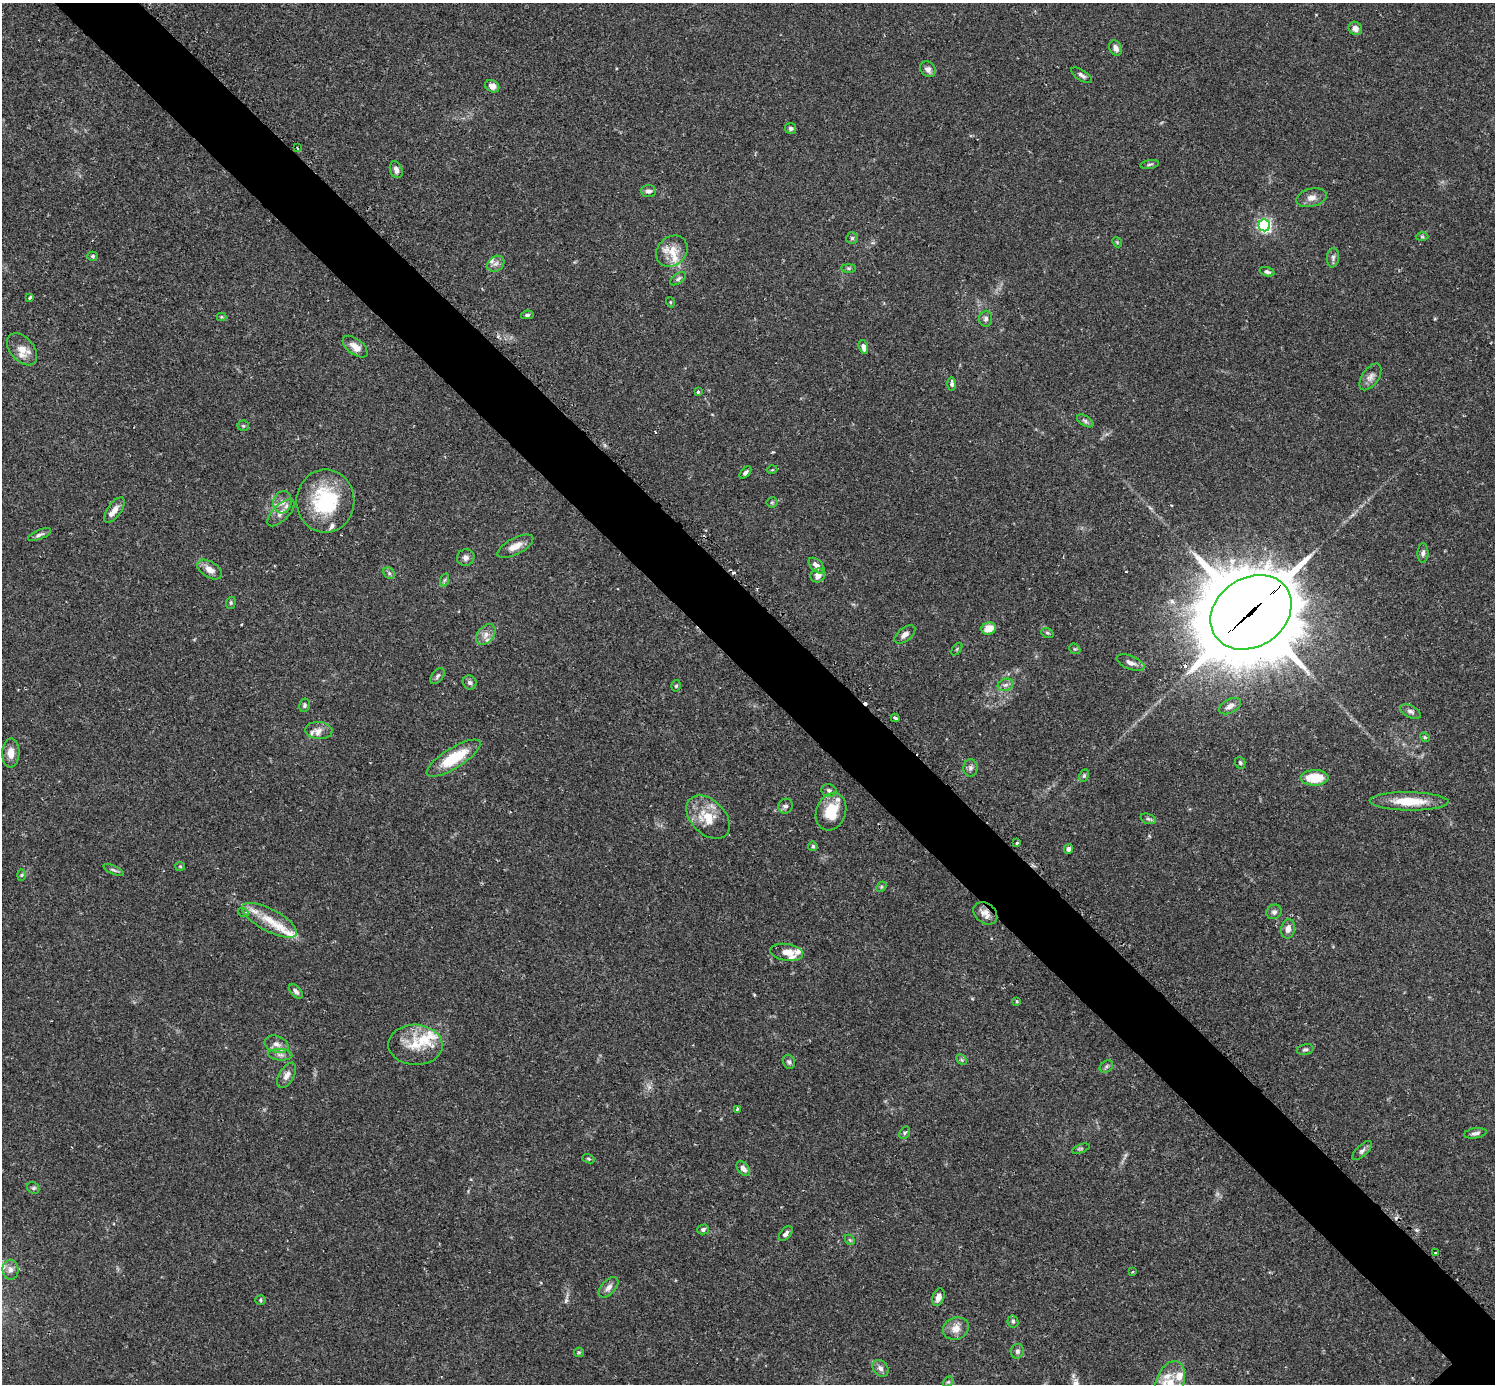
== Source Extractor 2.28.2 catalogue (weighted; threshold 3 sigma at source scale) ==
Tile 11 of 4 x 4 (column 3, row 3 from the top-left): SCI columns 3025-4517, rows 1573-2954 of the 6041 x 6040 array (HDU 1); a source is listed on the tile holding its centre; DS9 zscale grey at full resolution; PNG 1497 x 1386 px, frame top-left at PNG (2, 3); each listed source drawn as its Kron ellipse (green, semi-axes under 4 px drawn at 4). Shown black and unused: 6% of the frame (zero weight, under 2 of 3 exposures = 2% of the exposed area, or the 3 px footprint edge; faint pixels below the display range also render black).
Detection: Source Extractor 2.28.2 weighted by HDU 2 'WHT'; one run over the whole footprint, this tile lists its part. Background 0.106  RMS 0.006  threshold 0.0269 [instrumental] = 3 sigma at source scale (4.5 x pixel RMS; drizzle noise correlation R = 1.50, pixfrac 1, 0.05/0.05 arcsec/px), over >= 5 px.
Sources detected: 151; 6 cosmic-ray / hot-pixel residue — neither listed nor drawn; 16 inside a brighter listed object's ellipse — not listed separately; the other 129 listed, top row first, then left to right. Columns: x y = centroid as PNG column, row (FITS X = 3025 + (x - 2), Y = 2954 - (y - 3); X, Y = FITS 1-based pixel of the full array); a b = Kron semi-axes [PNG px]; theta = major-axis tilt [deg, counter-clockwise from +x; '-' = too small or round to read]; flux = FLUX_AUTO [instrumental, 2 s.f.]
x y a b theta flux
1355 28 7 6 - 3.5
1116 48 8 6 -61 2.7
928 69 8 7 - 2.8
1082 75 12 5 -32 2
492 86 7 6 - 3.7
791 128 5 5 - 1.4
297 148 3 2 - 0.82
1150 164 9 3 9 0.97
396 170 9 6 -70 2.5
648 191 7 6 - 2.3
1311 198 15 9 14 4.3
1264 225 6 6 - 130
1422 237 6 4 -1 0.76
852 238 5 5 - 1
1117 242 5 4 - 0.68
672 251 17 14 43 9.4
93 256 5 4 - 0.81
1333 258 10 6 84 1.8
496 264 9 7 37 2.4
849 268 7 4 0 0.94
1267 272 7 4 -19 1.5
678 279 9 5 35 1.4
30 297 4 3 - 1.1
670 302 5 3 - 0.57
527 315 6 4 9 1
221 317 5 4 - 0.63
986 319 8 6 86 1.7
355 347 14 8 -37 5.1
863 347 7 4 -74 2.6
22 349 18 11 -49 6.9
1370 377 15 8 55 3.5
952 384 7 4 -88 1.5
698 392 3 3 - 4.2
1085 421 9 5 -31 1.5
243 426 5 5 - 0.82
772 470 5 3 - 0.45
745 473 7 4 48 1.5
325 501 31 29 -90 43
282 502 11 9 75 3.9
772 502 5 5 - 0.81
114 510 15 6 56 4.7
281 513 17 8 44 4.2
40 535 12 4 23 1.9
515 546 20 8 27 6.4
1423 553 10 5 88 1.6
466 557 9 8 - 2.5
817 566 9 5 -45 3.5
210 570 13 8 -33 4.9
389 573 6 5 - 1.2
818 575 7 6 - 4.1
444 580 6 4 70 1
231 603 6 4 71 0.87
1251 612 43 34 35 8200
989 628 7 6 - 8.3
1047 633 6 4 -21 0.95
486 635 12 8 50 4.1
905 635 12 6 38 3
957 649 7 3 53 0.75
1075 649 6 4 -41 0.78
1130 663 15 6 -22 3.1
437 676 9 5 52 1.6
470 682 7 6 - 1.7
1006 685 8 6 20 2
676 686 6 4 74 0.95
305 705 7 5 79 1.3
1230 706 12 7 29 3
1410 711 11 6 -28 2
895 718 4 3 - 1.5
319 730 13 8 -5 4.1
1425 737 5 4 - 0.74
11 753 15 8 88 5.5
454 758 31 10 32 24
1240 763 6 5 - 1
971 768 8 7 - 2.1
1084 776 6 4 64 0.91
1315 778 14 7 1 17
829 790 8 6 -18 1.7
1409 801 39 9 -1 18
785 806 7 7 - 1.8
831 812 19 14 69 16
708 817 25 17 -45 15
1148 819 8 5 -19 1.3
1017 843 3 3 - 1.2
813 846 5 4 - 1.2
1068 849 5 4 - 1.6
180 866 5 4 - 0.65
114 870 11 4 -25 1.4
21 875 6 4 88 0.76
881 887 6 4 47 0.81
243 912 5 3 - 0.72
1274 912 8 7 - 2
985 913 13 9 -39 4.5
270 920 30 11 -28 13
1288 929 10 7 79 3.7
787 952 16 8 -9 6.2
296 991 8 5 -46 1.8
1017 1002 3 3 - 1
277 1044 12 8 -18 3.9
415 1045 27 20 -2 16
1305 1049 8 5 11 1.3
280 1055 12 5 -5 2.5
962 1060 6 4 -45 0.97
789 1062 7 6 - 1.5
1106 1066 7 5 36 1.3
287 1075 14 7 59 3.5
737 1109 4 3 - 0.72
905 1133 7 5 57 1.1
1475 1133 11 5 9 2
1081 1149 9 3 21 0.89
1362 1151 12 5 44 2
588 1159 6 4 -20 0.79
743 1169 8 5 -49 2.9
33 1188 6 5 - 1.3
703 1229 6 5 - 1.4
786 1234 9 5 50 2
850 1240 6 4 -44 0.76
1435 1253 3 2 - 0.77
10 1270 10 8 -85 3.2
1133 1272 3 3 - 0.86
608 1287 12 7 47 3.2
938 1297 9 5 69 3.6
261 1300 5 5 - 0.89
1013 1321 6 5 - 1.4
956 1329 13 11 21 5.7
1017 1351 7 6 - 1.8
579 1352 5 4 - 0.74
880 1368 9 7 -50 2.5
948 1382 6 4 40 0.81
1170 1383 23 14 69 14
Overlapping masked pixels (flux is a lower limit): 2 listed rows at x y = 1251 612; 985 913
Isophote crosses this tile's border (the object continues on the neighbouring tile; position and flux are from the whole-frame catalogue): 1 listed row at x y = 1170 1383